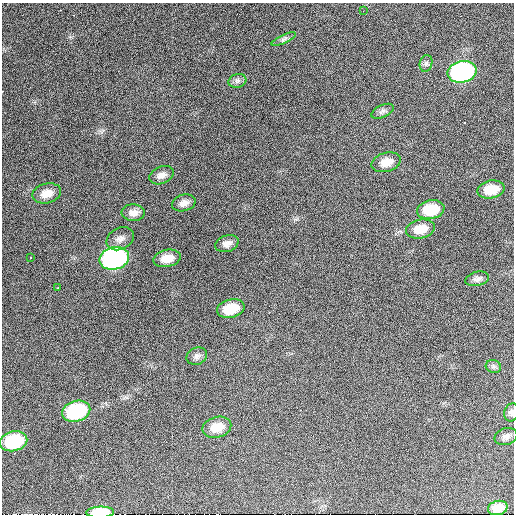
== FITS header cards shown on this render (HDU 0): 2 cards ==
NAXIS1  =                  512  /
NAXIS2  =                  512  /

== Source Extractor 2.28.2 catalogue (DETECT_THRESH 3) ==
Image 512 x 512 px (HDU 0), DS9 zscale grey, 1 PNG px = 1 image px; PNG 516 x 516 px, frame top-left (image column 1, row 512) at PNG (2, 3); each listed source drawn as its Kron ellipse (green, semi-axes under 4 px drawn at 4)
Background 900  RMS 28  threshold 85.5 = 3 sigma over >= 5 px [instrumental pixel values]
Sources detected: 31; all 31 listed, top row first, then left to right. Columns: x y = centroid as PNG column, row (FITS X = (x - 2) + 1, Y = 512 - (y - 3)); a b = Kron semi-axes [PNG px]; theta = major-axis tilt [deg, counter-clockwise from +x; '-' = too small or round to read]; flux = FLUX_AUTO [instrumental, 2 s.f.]
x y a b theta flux
363 11 2 2 - 1400
284 39 13 4 23 5500
426 63 8 6 75 5300
462 72 14 10 12 340000
237 81 9 6 15 6300
382 111 12 6 24 6400
386 162 15 9 15 20000
162 175 13 8 22 12000
491 189 14 9 11 38000
47 193 14 10 14 21000
184 203 12 8 15 11000
431 210 14 9 12 56000
133 213 11 8 -3 12000
420 229 14 9 11 28000
120 239 14 10 28 13000
227 244 12 8 18 11000
31 257 3 2 - 1300
114 258 15 11 13 480000
167 258 14 8 12 25000
477 279 12 7 13 8000
58 288 3 2 - 1200
231 309 14 9 13 47000
197 356 10 8 25 8100
493 366 8 6 -17 4800
76 411 14 10 15 150000
511 412 9 7 70 6200
217 427 15 10 15 30000
506 437 11 8 18 8000
14 441 14 10 13 110000
498 508 10 7 14 17000
100 512 14 5 2 53000
At the frame edge (FLAGS 8, measured only in part): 2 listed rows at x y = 511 412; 100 512